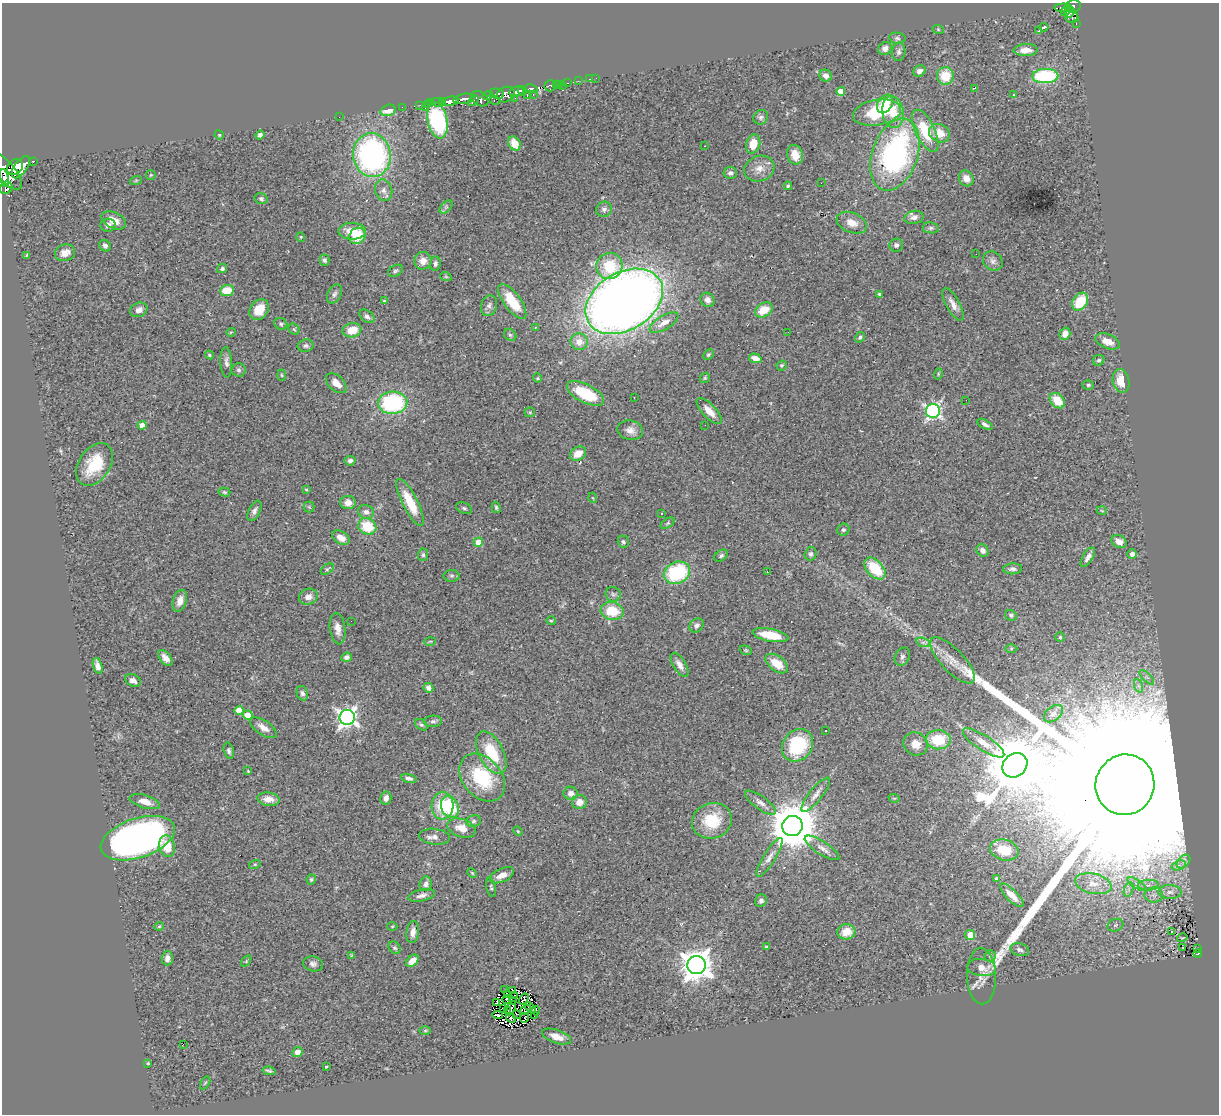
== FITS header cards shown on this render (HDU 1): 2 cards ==
NAXIS1  =                 1217
NAXIS2  =                 1112

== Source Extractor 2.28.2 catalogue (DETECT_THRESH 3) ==
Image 1217 x 1112 px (HDU 1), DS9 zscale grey, 1 PNG px = 1 image px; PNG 1221 x 1116 px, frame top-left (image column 1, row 1112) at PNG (2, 3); each listed source drawn as its Kron ellipse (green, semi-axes under 4 px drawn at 4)
Background 0.754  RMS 0.068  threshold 0.204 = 3 sigma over >= 5 px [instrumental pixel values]
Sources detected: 333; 7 with non-positive FLUX_AUTO (blend fragments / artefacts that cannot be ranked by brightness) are neither listed nor drawn; the other 326 listed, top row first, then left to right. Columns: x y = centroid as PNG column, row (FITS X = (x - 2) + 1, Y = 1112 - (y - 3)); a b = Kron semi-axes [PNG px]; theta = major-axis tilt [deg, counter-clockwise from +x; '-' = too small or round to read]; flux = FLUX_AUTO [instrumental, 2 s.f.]
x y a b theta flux
1073 6 8 6 13 380
1063 8 9 3 -1 71
1066 11 5 3 - 46
1070 13 6 4 46 240
1072 17 7 6 - 210
1076 24 3 2 - 6.2
1044 27 4 3 - 21
938 29 6 3 -20 5.5
1038 31 3 3 - 3.2
897 38 8 5 -10 10
885 49 7 6 - 29
1026 50 12 6 1 40
899 52 9 6 85 14
919 71 6 5 - 24
826 76 6 6 - 26
945 76 9 8 - 100
1045 76 13 7 1 400
596 78 2 2 - 2.5
589 79 3 2 - 6.8
578 81 3 2 - 7.1
567 83 3 2 - 16
556 84 3 3 - 16
559 85 4 2 - 10
563 85 2 2 - 2.5
550 86 6 5 - 82
975 88 3 2 - 5.2
531 89 6 3 -11 240
517 91 7 5 10 680
522 91 5 3 - 300
841 91 4 4 - 100
497 94 7 5 -10 190
527 94 4 3 - 67
1014 94 3 2 - 5.1
506 95 9 7 27 460
533 95 3 2 - 8.8
488 96 5 4 - 220
515 98 2 2 - 5.1
464 99 10 5 10 530
480 99 10 6 -31 280
493 100 7 4 -36 82
443 101 3 2 - 24
450 101 8 4 8 590
473 101 6 3 43 110
431 103 2 2 - 8.3
438 103 7 3 -10 45
427 104 3 2 - 9.9
885 104 10 7 56 130
420 105 3 2 - 4.9
402 107 2 2 - 6.4
425 108 3 2 - 48
388 110 8 5 16 61
893 112 16 10 -81 99
877 113 24 13 9 220
339 117 2 2 - 18
761 117 8 6 46 12
437 120 18 10 -78 490
925 131 23 9 -64 160
939 133 11 9 -27 68
219 135 5 4 - 5.4
260 135 4 4 - 13
514 143 7 5 -59 67
753 144 10 7 75 74
704 146 3 2 - 14
372 155 22 19 -84 1100
795 155 10 8 -73 61
895 155 37 22 71 990
33 161 4 3 - 56
15 167 9 7 45 1100
21 167 13 6 54 1200
759 169 15 12 19 49
4 171 24 9 -48 1700
730 173 7 5 -7 14
151 175 5 5 - 5.4
4 178 9 4 -77 640
966 178 8 7 - 39
136 180 6 4 19 5.5
821 183 2 2 - 2.1
788 186 4 4 - 8.4
6 188 6 6 - 310
384 190 11 8 -73 25
261 199 6 5 - 9.1
446 207 8 4 45 9.5
604 209 8 7 - 17
914 217 9 6 10 25
114 220 13 8 -26 47
852 223 16 10 -22 54
108 225 7 6 - 22
931 228 8 5 -8 11
352 231 14 8 -1 69
357 236 8 7 - 130
301 237 5 4 - 4.7
896 245 7 6 - 16
105 246 6 5 - 12
65 253 10 8 18 32
976 254 2 2 - 1.9
27 255 4 3 - 5.1
325 260 6 5 - 9.2
423 261 9 8 - 38
993 261 10 9 - 21
435 264 7 5 84 12
609 266 13 13 - 160
222 268 5 4 - 10
395 271 8 5 30 9.1
446 277 6 3 -19 5.2
227 290 7 5 5 100
334 294 10 6 62 15
879 294 3 3 - 7.7
708 300 7 6 - 21
384 301 4 3 - 4.4
512 301 21 8 -54 160
624 301 42 29 31 6300
1080 302 10 7 55 150
953 304 18 6 -61 35
489 306 10 8 74 20
139 310 9 7 23 26
259 310 11 8 51 73
764 310 9 7 30 85
367 316 8 5 -37 16
664 323 16 7 30 47
281 324 7 5 -31 9.5
536 327 3 3 - 9.6
294 329 6 5 - 6.3
352 330 9 7 12 75
231 332 5 3 - 3.6
788 332 2 2 - 2
1065 334 6 5 - 46
510 335 7 5 -43 9.6
860 337 5 4 - 7.2
1108 341 13 7 -21 43
579 342 8 8 - 53
306 346 8 6 10 12
209 355 4 4 - 5.5
708 355 6 4 44 7
755 358 6 4 -18 40
1099 360 6 5 - 8.8
226 362 15 6 -87 20
782 365 5 4 - 7
239 370 7 7 - 12
938 374 5 3 - 4.7
282 375 5 3 - 4.6
537 378 5 4 - 5.6
705 378 5 4 - 6
1121 381 12 8 -78 80
336 383 12 7 -43 45
1088 385 5 5 - 7.9
585 394 20 9 -27 230
634 397 3 2 - 4.5
966 400 2 2 - 1.9
1057 401 9 6 -48 95
393 403 14 11 3 500
709 411 16 7 -46 47
933 411 7 7 - 1200
530 412 5 5 - 5.5
985 424 8 4 -29 14
142 425 4 4 - 47
705 425 2 2 - 2.5
630 430 13 9 -10 32
578 454 8 6 33 53
350 461 5 5 - 15
94 464 23 15 57 180
306 489 4 3 - 4.9
224 492 6 4 -17 6.4
593 498 5 3 - 3.4
348 502 8 6 1 36
410 502 26 7 -63 140
309 507 5 5 - 6.4
496 507 6 4 -75 7
464 508 8 5 -24 9.5
254 511 11 5 63 16
1102 511 5 3 - 3.9
366 512 8 6 -16 21
662 513 3 2 - 3.4
668 523 8 4 33 8.3
367 526 9 8 - 140
843 530 6 6 - 9.6
341 538 9 6 -31 39
478 542 4 4 - 79
623 542 6 5 - 9.1
1119 542 8 6 -25 27
982 550 6 5 - 20
811 554 7 6 - 12
1132 554 4 4 - 23
423 555 6 5 - 8.2
721 556 7 5 33 11
1088 557 11 5 58 20
327 569 7 4 35 7.9
875 569 13 8 -47 170
1013 569 9 5 4 15
767 572 2 2 - 2.6
677 573 13 10 23 350
452 576 8 6 0 10
613 594 8 7 - 12
308 597 9 8 - 30
180 601 11 6 73 38
612 611 11 9 -9 120
1011 615 6 5 - 9.1
351 621 2 2 - 40
551 621 5 4 - 5.3
697 625 8 6 44 14
338 629 16 7 -82 36
770 635 18 6 -10 110
1060 637 5 5 - 5.6
430 641 6 3 1 4.3
923 642 7 4 -18 11
1011 648 6 4 1 5.1
746 650 6 4 -20 5.9
347 657 5 4 - 19
902 657 9 7 64 13
165 658 9 5 -51 25
952 660 30 11 -46 78
777 664 13 7 -37 84
680 665 13 6 -58 27
98 666 8 4 -73 23
1147 677 9 3 -45 9.4
133 680 8 6 -26 21
1139 686 7 4 -71 13
428 688 5 4 - 20
302 693 7 5 -70 11
239 710 4 4 - 81
1053 714 11 7 38 18
248 715 5 4 - 96
347 717 8 7 - 2100
433 721 9 5 1 12
421 725 7 5 -37 9.2
263 728 15 7 -34 39
826 730 2 2 - 4.4
938 740 12 9 -2 140
984 743 24 7 -33 55
916 744 12 11 - 55
797 745 17 14 52 280
229 751 8 5 -76 11
491 753 23 12 -63 180
1015 765 13 11 41 41000
248 771 4 3 - 3.3
409 778 8 4 -12 15
482 778 27 19 -50 290
1125 785 30 29 - 810000
571 793 7 6 - 28
816 795 21 6 52 30
386 798 6 5 - 25
894 798 6 3 -17 5.6
268 799 11 6 -8 45
145 802 16 6 -16 45
579 802 7 7 - 39
760 803 18 6 -36 28
442 806 13 11 86 140
450 807 11 8 -68 220
474 821 7 5 17 11
712 821 20 17 19 180
792 826 10 10 - 23000
461 828 14 9 -19 54
518 831 5 4 - 5.1
435 837 15 8 -7 27
138 838 38 19 18 2400
167 846 11 7 -78 91
822 848 20 6 -33 33
1004 850 14 10 -14 94
769 857 22 6 58 34
1183 862 8 5 46 15
255 864 6 4 18 5.1
1179 865 7 4 18 15
472 873 5 4 - 6.2
502 875 13 6 24 39
311 879 5 4 - 8.2
996 879 4 3 - 10
426 884 7 6 - 20
1093 884 18 10 -12 64
1137 884 10 4 -34 19
1148 885 10 5 1 21
491 887 10 4 -78 8.3
1129 889 7 4 71 16
1170 892 11 7 -1 27
422 895 13 6 12 23
1012 895 15 5 -45 53
1154 895 9 7 -1 24
761 901 6 6 - 15
1115 925 8 6 21 13
159 926 5 4 - 4.7
392 926 5 3 - 3.8
1171 931 3 3 - 39
413 932 11 6 82 31
846 932 9 7 8 68
970 935 5 5 - 110
1182 938 5 3 - 3.5
766 947 4 4 - 5.7
394 948 7 5 -46 9.3
1183 948 3 2 - 4.2
1197 948 4 2 - 12
1020 950 10 6 -17 14
1198 954 4 3 - 25
352 955 4 4 - 3.9
990 956 5 5 - 8.8
167 958 7 5 89 26
246 961 6 3 54 5
412 961 7 5 45 51
313 964 10 7 -10 17
696 965 9 9 - 7500
982 968 14 8 -6 49
981 976 28 14 -88 65
505 990 2 2 - 2.3
513 990 4 2 - 2.7
508 995 4 3 - 6.8
515 996 4 2 - 3.5
524 999 6 3 56 7.9
507 1000 4 2 - 3.8
513 1000 3 2 - 9
496 1003 4 2 - 4.9
503 1008 3 2 - 3
511 1008 8 4 62 4
530 1008 7 2 -33 4.5
508 1010 2 2 - 5.8
526 1010 6 2 38 5.7
536 1011 4 2 - 14
517 1014 4 2 - 1.6
497 1015 5 2 - 2.5
534 1015 2 2 - 4.7
511 1018 5 4 - 0.56
525 1018 5 2 - 4.3
425 1030 6 4 1 5.2
557 1037 15 6 -19 43
183 1044 2 2 - 8.2
297 1052 5 5 - 28
148 1063 4 3 - 4.3
326 1067 3 3 - 5
269 1071 6 3 -13 7.9
205 1083 7 3 58 4.2
At the frame edge (FLAGS 8, measured only in part): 1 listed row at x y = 4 171
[7 non-positive-flux detections neither listed nor drawn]